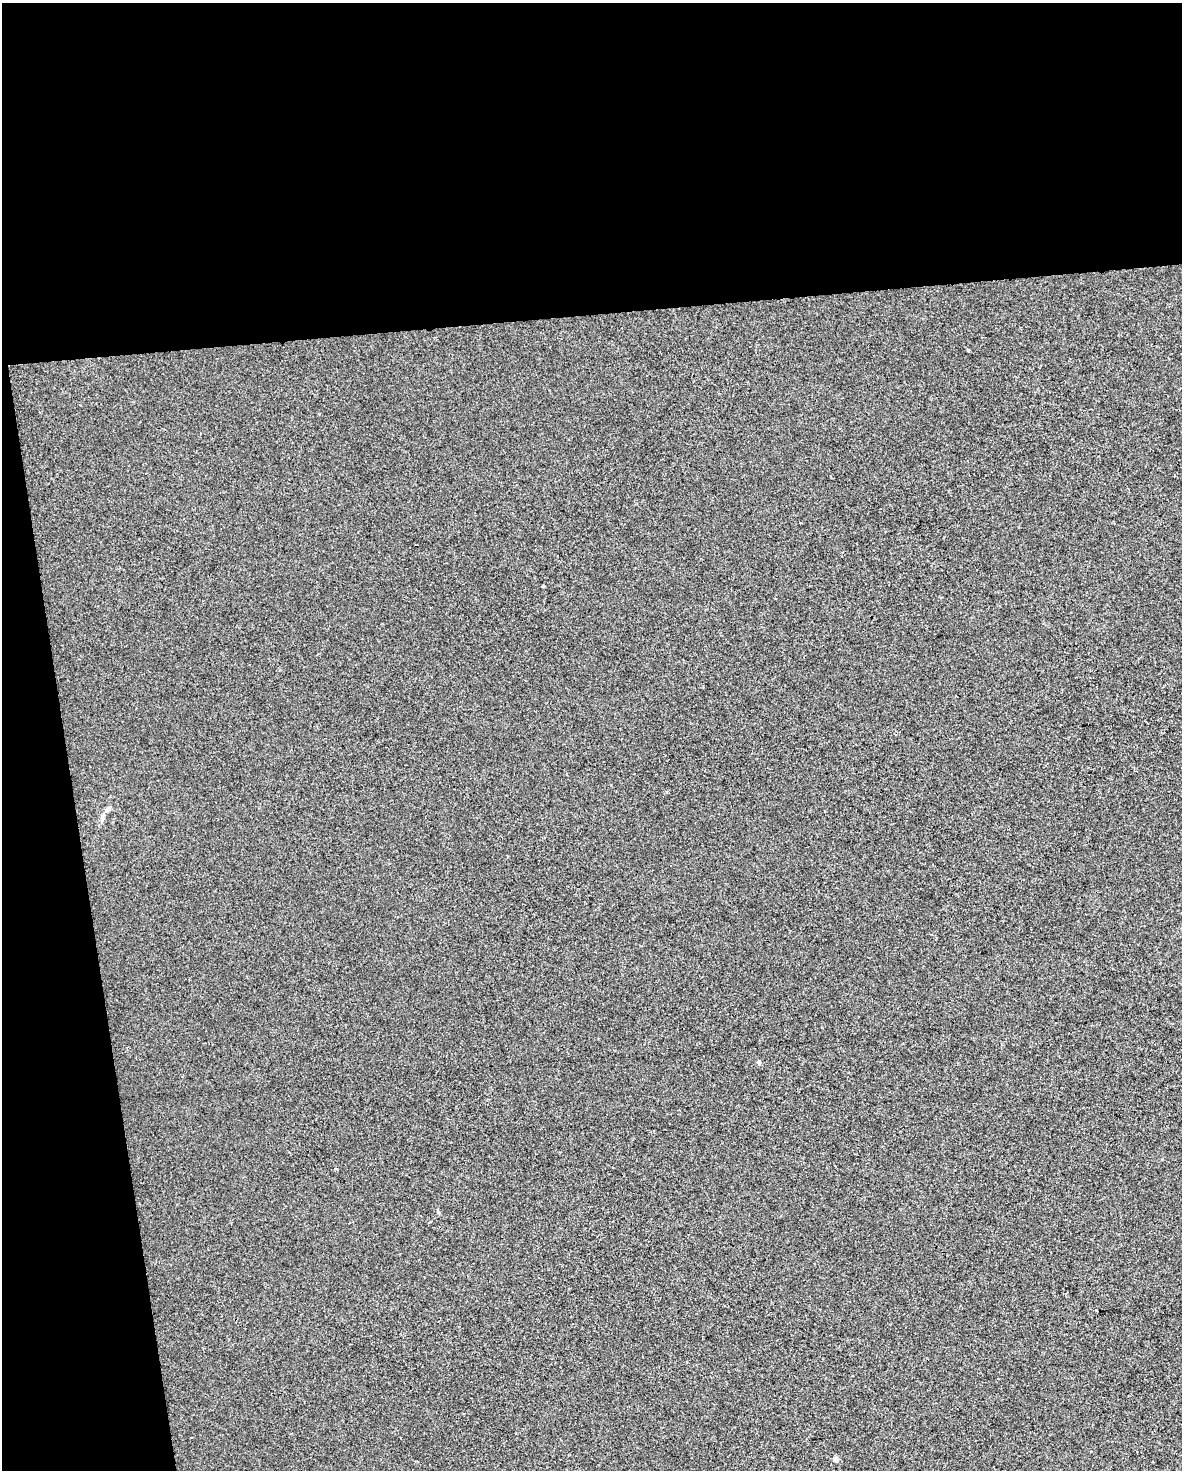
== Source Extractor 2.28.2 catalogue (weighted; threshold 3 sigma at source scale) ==
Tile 1 of 4 x 3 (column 1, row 1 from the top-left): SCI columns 1-1180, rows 2997-4464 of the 4719 x 4481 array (HDU 1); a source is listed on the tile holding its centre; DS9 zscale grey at full resolution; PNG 1184 x 1472 px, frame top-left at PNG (2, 3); no overlay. Shown black and unused: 27% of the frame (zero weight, under 2 of 3 exposures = <1% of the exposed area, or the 3 px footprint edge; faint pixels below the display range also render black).
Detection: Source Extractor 2.28.2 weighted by HDU 2 'WHT'; one run over the whole footprint, this tile lists its part. Background -4.74e-04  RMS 0.0057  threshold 0.0255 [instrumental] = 3 sigma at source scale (4.5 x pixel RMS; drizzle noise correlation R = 1.50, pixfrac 1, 0.0396/0.0396 arcsec/px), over >= 5 px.
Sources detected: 9; all 9 listed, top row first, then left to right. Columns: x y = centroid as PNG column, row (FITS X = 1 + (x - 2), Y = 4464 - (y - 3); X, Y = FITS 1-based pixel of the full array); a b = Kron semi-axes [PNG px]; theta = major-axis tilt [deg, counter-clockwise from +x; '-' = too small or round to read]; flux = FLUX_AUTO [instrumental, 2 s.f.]
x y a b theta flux
968 350 3 3 - 3
544 586 3 3 - 1.3
108 808 8 5 62 1.4
102 817 11 4 -85 1.5
758 1062 4 3 - 3.1
336 1168 4 3 - 0.68
438 1212 5 4 - 0.7
1096 1311 3 3 - 1.8
836 1459 5 5 - 3.8